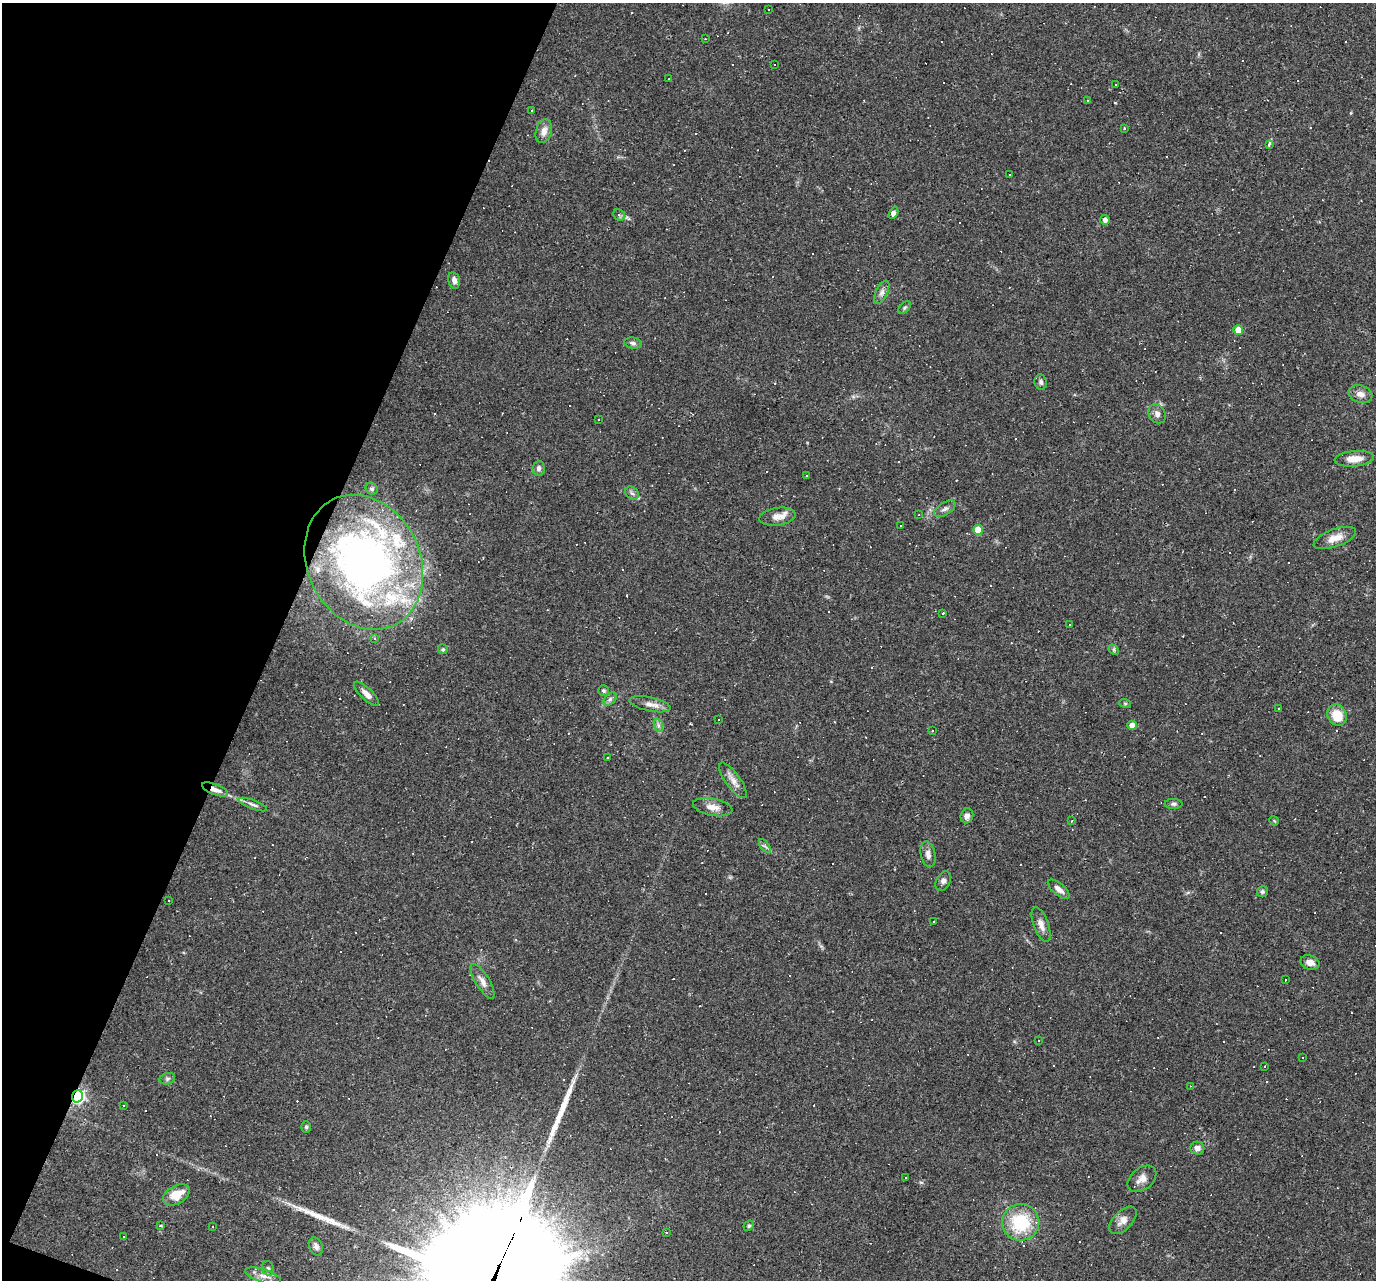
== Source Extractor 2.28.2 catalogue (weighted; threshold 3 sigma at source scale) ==
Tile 9 of 4 x 4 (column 1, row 3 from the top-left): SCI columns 1-1374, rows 1544-2821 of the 5495 x 5510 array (HDU 1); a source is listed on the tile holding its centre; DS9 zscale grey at full resolution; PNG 1378 x 1282 px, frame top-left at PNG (2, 3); each listed source drawn as its Kron ellipse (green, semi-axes under 4 px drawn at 4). Shown black and unused: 20% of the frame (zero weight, under 2 of 3 exposures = <1% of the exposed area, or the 3 px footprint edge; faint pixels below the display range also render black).
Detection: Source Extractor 2.28.2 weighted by HDU 2 'WHT'; one run over the whole footprint, this tile lists its part. Background 0.0361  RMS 0.0046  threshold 0.0208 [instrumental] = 3 sigma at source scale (4.5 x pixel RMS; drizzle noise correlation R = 1.50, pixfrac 1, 0.05/0.05 arcsec/px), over >= 5 px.
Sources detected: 180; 81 cosmic-ray / hot-pixel residue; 2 long thin detections or spike segments (spike, bleed or trail) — neither listed nor drawn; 4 inside a brighter listed object's ellipse — not listed separately; the other 93 listed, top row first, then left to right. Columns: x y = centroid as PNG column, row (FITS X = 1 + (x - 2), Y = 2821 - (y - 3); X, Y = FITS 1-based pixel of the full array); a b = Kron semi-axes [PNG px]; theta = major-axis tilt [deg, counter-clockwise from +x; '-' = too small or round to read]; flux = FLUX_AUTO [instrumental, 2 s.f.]
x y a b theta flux
769 9 3 2 - 0.36
705 39 3 2 - 0.31
775 64 3 3 - 2.4
669 79 3 2 - 0.25
1116 84 3 2 - 0.29
1088 100 4 3 - 0.49
532 111 3 3 - 1.7
1124 128 4 2 - 0.33
544 131 12 8 74 3.3
1269 144 4 3 - 1.6
1010 175 2 2 - 0.35
893 213 6 4 59 3
619 215 6 5 - 0.9
1105 220 5 4 - 1.9
454 280 8 5 -75 2
882 292 12 6 64 1.9
904 308 8 4 46 0.91
1238 330 5 5 - 7.1
633 343 9 5 -8 1.1
1041 382 8 6 -76 1.2
1360 394 12 8 -18 2.9
1157 414 10 8 -56 2
599 419 2 2 - 0.39
1354 459 19 7 5 5.9
539 468 7 6 - 1.4
806 476 3 2 - 0.31
372 489 6 5 - 0.94
632 493 7 6 - 1.2
945 509 12 6 32 1.7
919 515 3 2 - 0.33
777 517 18 9 8 4.3
901 526 2 2 - 0.32
978 530 5 5 - 11
1335 538 22 9 20 5.5
364 562 70 56 -63 240
943 613 3 3 - 1.7
1070 625 3 3 - 1.2
375 639 4 4 - 0.53
443 649 5 5 - 0.77
1114 650 6 4 -48 0.74
603 691 5 5 - 0.75
366 694 16 6 -44 3.1
610 699 8 5 46 1.2
1125 703 6 4 -19 0.53
650 704 21 7 -12 3.6
1279 709 3 2 - 0.89
1337 715 11 9 -60 11
718 720 3 2 - 0.3
658 725 7 4 -72 1
1132 725 5 4 - 4.6
932 731 3 2 - 0.49
607 758 2 2 - 0.39
733 780 21 7 -54 3.5
215 789 14 5 -21 3.8
253 804 15 4 -21 1.7
1174 804 9 5 0 1.1
713 807 20 8 -11 3.9
967 816 7 6 - 2.2
1072 821 3 2 - 0.33
1274 821 5 3 - 0.43
765 846 8 4 -52 1
928 854 13 7 -78 2.4
943 881 10 7 62 1.9
1059 889 13 5 -40 2.8
1262 892 6 5 - 0.8
169 900 2 2 - 0.41
933 922 2 2 - 0.31
1041 925 18 7 -70 3.3
1310 962 10 7 -21 3.2
1285 980 2 2 - 0.3
482 981 20 7 -59 3.1
1038 1041 2 2 - 0.38
1303 1057 3 3 - 1.2
1265 1066 3 3 - 2
167 1079 8 5 18 1
1190 1086 3 3 - 0.35
77 1096 6 5 - 120
124 1106 3 3 - 0.83
306 1127 6 5 - 0.75
1197 1148 7 6 - 2.1
906 1177 3 3 - 1.7
1142 1179 16 10 38 3.9
176 1195 14 9 29 8
1123 1220 17 9 46 3.6
1021 1222 18 18 - 25
161 1226 4 3 - 0.39
749 1226 5 4 - 0.69
212 1227 3 2 - 0.42
667 1233 3 3 - 4.8
124 1236 3 2 - 0.45
316 1246 9 6 -68 1.6
268 1268 7 5 -72 1.1
263 1276 19 6 -17 3.6
Overlapping masked pixels (flux is a lower limit): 3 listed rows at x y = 364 562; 215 789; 77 1096